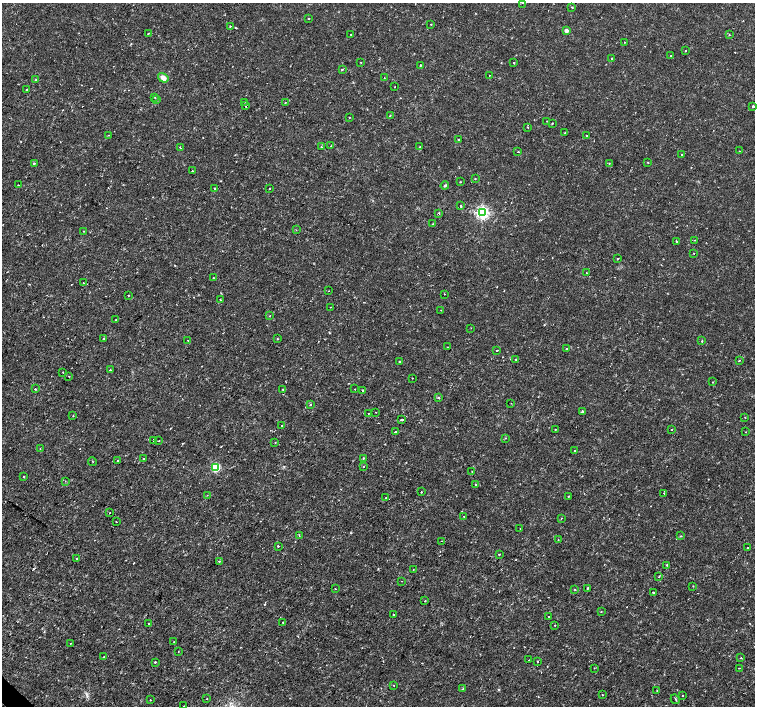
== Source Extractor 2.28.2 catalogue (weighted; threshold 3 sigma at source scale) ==
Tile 7 of 4 x 4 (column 3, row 2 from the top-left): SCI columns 3015-4519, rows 2983-4390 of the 6041 x 6034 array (HDU 1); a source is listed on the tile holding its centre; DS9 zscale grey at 2 x 2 block average (1 PNG px = mean of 2 x 2 image px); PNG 757 x 708 px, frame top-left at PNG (2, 3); each listed source drawn as its Kron ellipse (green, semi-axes under 4 px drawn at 4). Shown black and unused: <1% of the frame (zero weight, under 2 of 3 exposures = <1% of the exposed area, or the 3 px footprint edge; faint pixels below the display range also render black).
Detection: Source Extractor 2.28.2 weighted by HDU 2 'WHT'; one run over the whole footprint, this tile lists its part. Background 0.00334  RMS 0.0011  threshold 0.00482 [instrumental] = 3 sigma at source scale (4.5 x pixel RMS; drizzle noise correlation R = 1.50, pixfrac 1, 0.0396/0.0396 arcsec/px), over >= 5 px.
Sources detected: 184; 4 cosmic-ray / hot-pixel residue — neither listed nor drawn; the other 180 listed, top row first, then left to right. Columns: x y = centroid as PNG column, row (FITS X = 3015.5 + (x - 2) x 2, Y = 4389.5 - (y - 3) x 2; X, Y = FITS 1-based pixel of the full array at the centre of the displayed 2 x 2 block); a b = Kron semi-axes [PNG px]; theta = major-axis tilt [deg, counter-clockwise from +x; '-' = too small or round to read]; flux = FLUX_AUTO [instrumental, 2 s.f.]
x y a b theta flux
522 3 2 2 - 0.14
572 7 2 2 - 0.33
308 19 2 2 - 0.14
431 24 2 2 - 0.18
230 26 2 2 - 0.27
566 30 3 2 - 2
148 33 3 2 - 0.13
351 34 2 2 - 0.19
729 35 3 3 - 0.21
625 42 2 2 - 0.22
685 51 2 2 - 0.2
671 56 2 2 - 0.21
611 58 2 2 - 0.39
361 62 2 2 - 0.15
514 63 2 2 - 0.29
420 65 2 2 - 0.19
342 69 3 2 - 0.22
489 75 2 2 - 0.12
163 78 5 4 - 1.8
384 78 2 2 - 0.11
36 79 2 2 - 0.12
395 87 2 2 - 0.097
27 90 2 2 - 0.22
155 97 2 2 - 0.16
157 100 2 2 - 0.21
244 102 2 2 - 0.14
285 103 2 2 - 0.15
245 106 2 2 - 0.36
753 106 2 2 - 0.31
390 116 2 2 - 0.17
349 117 2 2 - 0.16
547 121 2 2 - 0.081
552 123 2 2 - 0.21
528 128 2 2 - 0.1
565 133 2 2 - 0.16
108 135 2 2 - 0.1
587 135 2 2 - 0.38
458 140 2 2 - 0.77
331 146 2 2 - 0.097
321 147 2 2 - 0.1
420 147 2 2 - 0.21
180 148 3 2 - 0.12
740 151 2 2 - 0.13
518 152 2 2 - 0.73
682 155 2 2 - 0.21
648 162 2 2 - 0.2
34 163 3 2 - 0.25
609 163 2 2 - 0.11
192 171 2 2 - 0.12
475 179 2 2 - 0.29
460 182 2 2 - 0.24
18 185 2 2 - 0.15
445 186 4 3 - 0.31
215 188 2 2 - 0.24
270 189 2 2 - 0.24
461 205 2 2 - 0.21
482 212 4 4 - 60
439 213 3 2 - 0.25
432 224 2 2 - 0.15
296 230 2 2 - 0.11
83 231 2 2 - 0.16
694 240 2 2 - 0.13
676 242 2 2 - 0.2
694 253 2 2 - 0.1
617 259 2 2 - 0.18
586 273 2 2 - 0.25
213 278 2 2 - 0.13
84 283 2 2 - 0.64
329 291 2 2 - 0.091
444 294 2 2 - 0.092
128 295 2 2 - 0.13
220 300 3 2 - 0.13
330 307 2 2 - 0.11
441 310 2 2 - 0.15
270 315 3 2 - 0.13
116 320 2 2 - 0.2
471 328 2 2 - 0.12
103 338 2 2 - 0.17
277 339 2 2 - 0.15
188 340 2 2 - 0.19
702 341 2 2 - 0.19
447 347 2 2 - 0.1
566 349 2 2 - 0.16
497 350 2 2 - 0.44
516 359 2 2 - 0.19
739 360 2 2 - 0.29
400 361 2 2 - 0.33
110 370 2 2 - 0.48
63 372 2 2 - 0.11
69 376 2 2 - 0.28
412 378 2 2 - 0.16
713 382 2 2 - 0.11
35 389 2 2 - 0.28
283 389 3 2 - 0.22
355 389 2 2 - 0.1
363 391 3 3 - 0.26
438 397 3 3 - 0.26
511 403 2 2 - 0.11
311 405 2 2 - 0.29
376 412 2 2 - 0.084
582 412 2 2 - 0.69
368 413 2 2 - 0.1
73 416 2 2 - 0.097
745 417 2 2 - 0.14
402 419 2 2 - 0.67
282 425 2 2 - 0.46
555 429 2 2 - 0.16
672 429 2 2 - 0.1
395 432 2 2 - 0.47
745 432 2 2 - 0.1
505 438 3 2 - 0.16
153 440 2 2 - 0.19
158 441 3 2 - 0.16
275 442 2 2 - 0.15
40 449 2 2 - 0.11
574 451 2 2 - 0.24
144 458 2 2 - 0.14
363 458 3 2 - 0.21
92 461 4 2 - 0.13
118 461 2 2 - 0.37
216 467 3 3 - 22
364 467 2 2 - 0.3
472 471 2 2 - 0.11
24 477 2 2 - 0.22
65 481 2 2 - 0.12
476 484 3 2 - 0.2
421 492 2 2 - 0.64
664 493 2 2 - 0.11
207 495 2 2 - 0.092
568 496 2 2 - 0.24
386 498 2 2 - 0.28
110 513 2 2 - 0.28
464 516 2 2 - 0.1
561 518 2 2 - 0.099
116 521 2 2 - 0.12
520 529 2 2 - 0.12
299 535 2 2 - 0.16
681 536 2 2 - 0.15
558 539 2 2 - 0.17
442 541 2 2 - 0.1
278 546 2 2 - 1.2
748 547 2 2 - 0.19
499 554 2 2 - 0.52
77 559 2 2 - 0.35
219 562 3 2 - 0.28
667 565 2 2 - 0.37
413 570 2 2 - 0.1
659 576 2 2 - 0.18
402 581 2 2 - 0.16
693 586 3 2 - 0.13
588 588 2 2 - 0.21
335 589 2 2 - 0.32
575 590 2 2 - 0.3
653 592 2 2 - 0.25
425 601 2 2 - 0.2
601 612 2 2 - 0.17
393 614 2 2 - 0.21
549 616 2 2 - 0.42
283 622 2 2 - 0.31
148 623 2 2 - 0.14
555 625 2 2 - 0.12
174 642 2 2 - 0.14
70 644 2 2 - 0.24
178 652 2 2 - 0.17
104 657 2 2 - 0.51
741 658 2 2 - 0.2
529 660 3 2 - 0.11
537 661 2 2 - 0.45
155 662 2 2 - 0.28
594 668 3 2 - 0.15
739 668 2 2 - 0.13
394 685 2 2 - 0.22
462 689 2 2 - 0.23
657 690 2 2 - 0.14
602 695 2 2 - 0.48
683 696 2 2 - 0.59
207 699 2 2 - 0.13
675 699 5 2 - 0.22
150 700 2 2 - 0.3
184 706 2 2 - 0.15
Isophote crosses this tile's border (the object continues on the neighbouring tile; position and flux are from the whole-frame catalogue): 1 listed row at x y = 184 706
Diffuse or blended objects may show on this block-average render without a row.